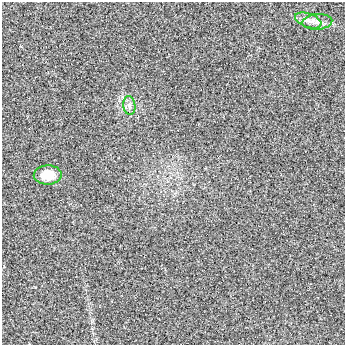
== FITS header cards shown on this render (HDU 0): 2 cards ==
NAXIS1  =                  343 / length of data axis 1
NAXIS2  =                  343 / length of data axis 2

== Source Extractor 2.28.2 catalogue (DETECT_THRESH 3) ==
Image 343 x 343 px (HDU 0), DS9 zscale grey, 1 PNG px = 1 image px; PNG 347 x 347 px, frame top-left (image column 1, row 343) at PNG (2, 2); each listed source drawn as its Kron ellipse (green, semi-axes under 4 px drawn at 4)
Background 3.42e-04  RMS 0.0092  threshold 0.0275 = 3 sigma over >= 5 px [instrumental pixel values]
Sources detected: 4; all 4 listed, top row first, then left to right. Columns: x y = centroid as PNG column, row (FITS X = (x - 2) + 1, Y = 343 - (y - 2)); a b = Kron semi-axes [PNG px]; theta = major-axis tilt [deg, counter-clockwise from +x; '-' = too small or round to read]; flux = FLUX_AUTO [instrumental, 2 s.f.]
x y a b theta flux
308 20 14 7 -20 3.9
317 22 15 8 4 4
129 105 9 6 -83 2.4
48 175 14 9 2 12